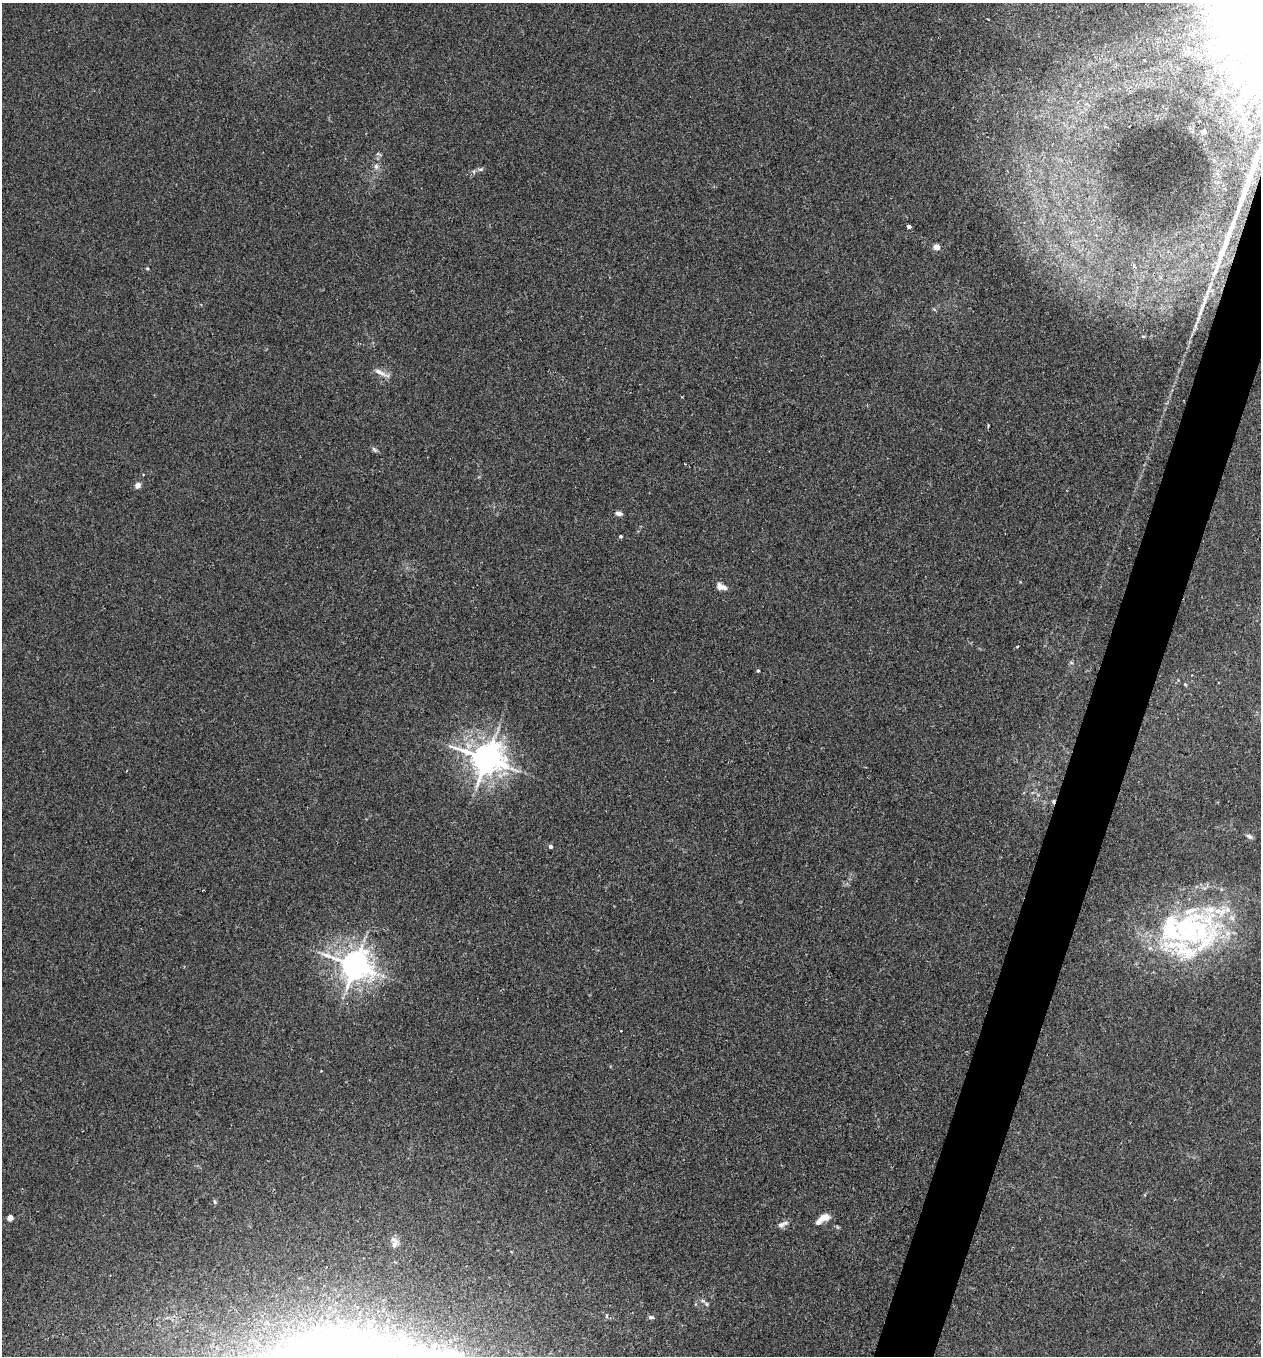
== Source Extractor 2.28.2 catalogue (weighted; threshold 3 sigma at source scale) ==
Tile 10 of 4 x 4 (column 2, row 3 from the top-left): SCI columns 1391-2649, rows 1355-2708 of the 5430 x 5416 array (HDU 1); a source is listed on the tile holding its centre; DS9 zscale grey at full resolution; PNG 1263 x 1358 px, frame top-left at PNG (2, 3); no overlay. Shown black and unused: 4% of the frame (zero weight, under 2 of 3 exposures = <1% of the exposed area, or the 3 px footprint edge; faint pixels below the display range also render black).
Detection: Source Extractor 2.28.2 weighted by HDU 2 'WHT'; one run over the whole footprint, this tile lists its part. Background 0.034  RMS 0.0054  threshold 0.0242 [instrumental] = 3 sigma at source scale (4.5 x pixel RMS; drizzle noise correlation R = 1.50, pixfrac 1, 0.05/0.05 arcsec/px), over >= 5 px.
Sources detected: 46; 1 inside a brighter object's white glare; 1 cosmic-ray / hot-pixel residue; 1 long thin detection or spike segment (spike, bleed or trail) — not listed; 8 inside a brighter listed object's ellipse — not listed separately; the other 35 listed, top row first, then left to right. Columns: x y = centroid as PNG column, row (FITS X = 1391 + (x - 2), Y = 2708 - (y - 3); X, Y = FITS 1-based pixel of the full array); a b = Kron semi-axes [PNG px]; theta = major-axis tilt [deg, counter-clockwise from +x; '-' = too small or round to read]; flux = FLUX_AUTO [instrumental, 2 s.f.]
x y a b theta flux
1144 60 3 2 - 0.42
1204 132 4 4 - 3.5
376 166 8 6 90 1.7
480 169 8 5 17 1.2
908 227 4 3 - 3.6
937 247 4 4 - 7.9
147 268 5 3 - 0.51
380 372 21 6 -26 3.4
988 425 3 3 - 0.48
374 449 9 4 -45 1.1
138 485 8 8 - 2
619 513 9 5 -7 1.9
620 536 4 4 - 0.87
721 587 13 7 -21 3.4
1017 646 3 3 - 1
758 670 4 3 - 0.67
1185 685 5 4 - 0.66
486 759 10 9 - 970
1249 836 9 5 -31 1.5
551 846 5 4 - 1.1
203 890 2 2 - 0.35
1191 929 94 42 47 100
355 965 9 8 - 840
215 1202 6 4 -72 0.78
824 1217 12 7 21 5.8
10 1218 4 4 - 5.7
782 1224 14 6 25 2.6
394 1239 13 7 -34 2.4
703 1301 7 4 -18 0.95
606 1316 6 4 89 0.61
651 1317 7 4 -3 1.3
267 1322 5 5 - 0.9
369 1325 16 7 -84 4.4
352 1328 13 9 -34 6.5
402 1335 9 8 - 2.9